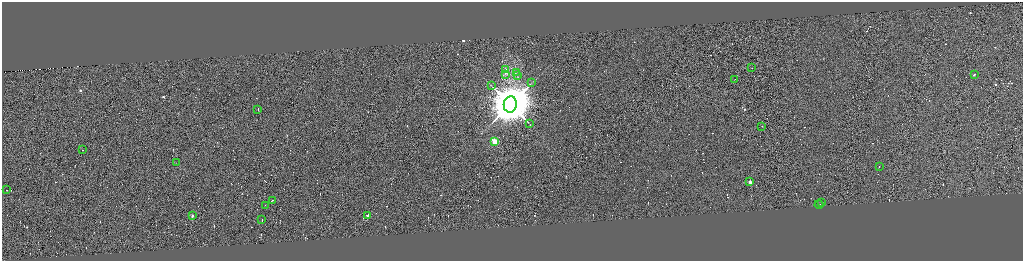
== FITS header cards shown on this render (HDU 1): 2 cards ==
NAXIS1  =                 4083
NAXIS2  =                 1033

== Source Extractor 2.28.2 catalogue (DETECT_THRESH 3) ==
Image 4083 x 1033 px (HDU 1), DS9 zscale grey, zoomed out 1/4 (1 PNG px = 4 x 4 image px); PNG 1025 x 263 px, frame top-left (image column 1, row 1033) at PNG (2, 2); each listed source drawn as its Kron ellipse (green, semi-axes under 4 px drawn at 4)
Background 0.308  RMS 4.2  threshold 12.5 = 3 sigma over >= 5 px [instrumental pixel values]
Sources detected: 393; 367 cannot appear on this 1/4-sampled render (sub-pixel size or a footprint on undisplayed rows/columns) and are neither listed nor drawn; the other 26 listed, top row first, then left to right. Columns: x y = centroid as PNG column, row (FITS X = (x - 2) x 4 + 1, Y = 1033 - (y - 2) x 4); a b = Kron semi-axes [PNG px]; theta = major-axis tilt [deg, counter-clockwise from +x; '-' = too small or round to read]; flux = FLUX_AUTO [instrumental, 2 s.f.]
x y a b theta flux
752 68 2 1 - 1.4e+03
506 70 4 2 - 2.6e+03
517 73 2 2 - 1.4e+03
505 74 3 2 - 2.3e+03
975 74 2 1 - 1.8e+04
517 75 3 2 - 2.1e+03
735 80 2 1 - 1.5e+04
531 83 2 2 - 9.5e+02
491 85 3 1 - 1.1e+03
510 104 8 6 81 1.8e+07
258 109 2 1 - 5.3e+04
530 123 2 1 - 1.1e+03
762 126 2 1 - 7.9e+02
495 141 2 2 - 1.5e+05
82 150 2 1 - 2.2e+04
176 163 2 1 - 6.2e+02
879 166 2 1 - 1.8e+04
750 182 2 1 - 3.5e+04
7 190 2 1 - 1.6e+04
273 200 2 1 - 1.5e+04
822 202 2 1 - 1.4e+04
819 204 4 1 - 3.2e+04
266 205 2 1 - 1.9e+04
193 216 2 2 - 2.7e+04
368 216 2 1 - 1.8e+04
262 220 2 1 - 2.7e+04
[367 sub-pixel or undisplayed-footprint detections neither listed nor drawn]